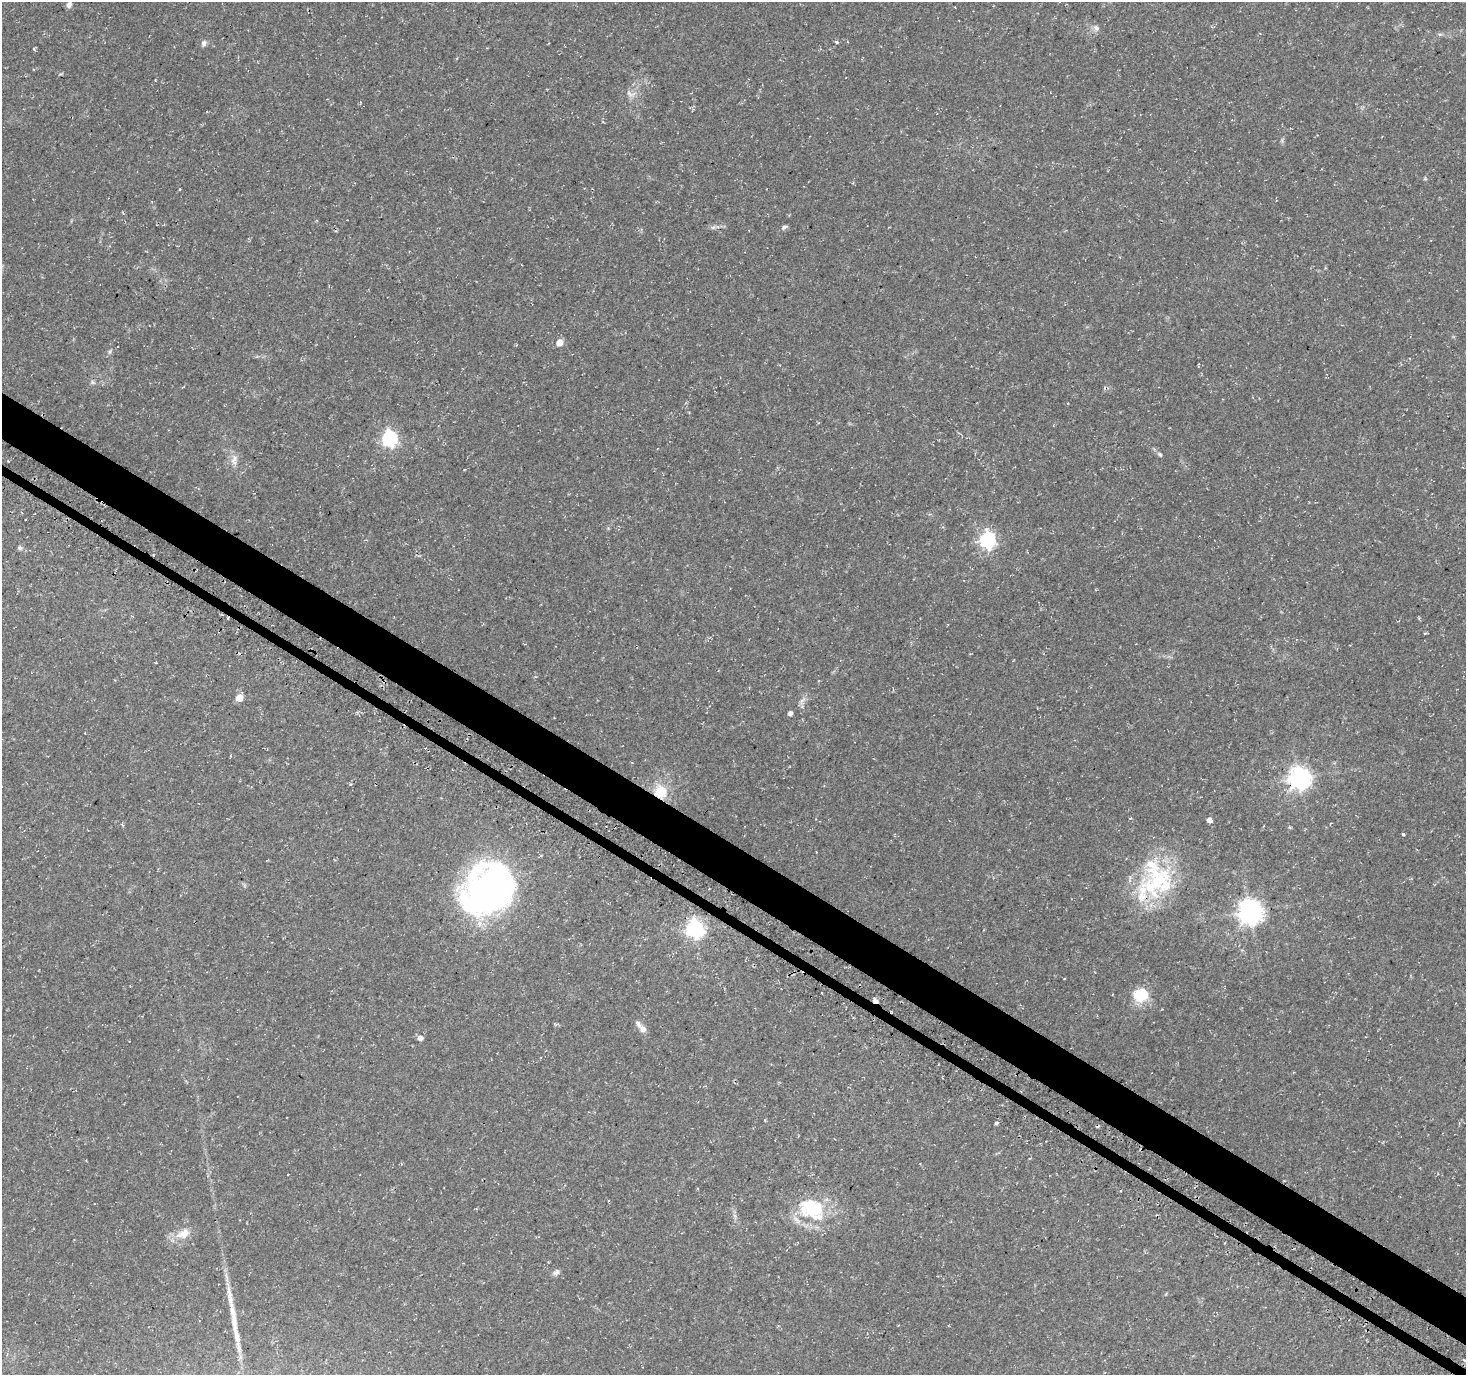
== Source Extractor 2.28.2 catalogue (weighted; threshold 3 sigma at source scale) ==
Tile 6 of 4 x 4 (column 2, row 2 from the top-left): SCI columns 1551-3014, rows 2999-4371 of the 5992 x 6054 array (HDU 1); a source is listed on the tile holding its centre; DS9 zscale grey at full resolution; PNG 1468 x 1377 px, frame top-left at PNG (2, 2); no overlay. Shown black and unused: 4% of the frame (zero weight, under 3 of 4 exposures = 5% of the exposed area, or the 3 px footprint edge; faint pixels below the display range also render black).
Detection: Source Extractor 2.28.2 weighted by HDU 2 'WHT'; one run over the whole footprint, this tile lists its part. Background 0.0482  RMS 0.004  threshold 0.0178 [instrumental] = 3 sigma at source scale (4.5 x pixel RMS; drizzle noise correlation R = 1.50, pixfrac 1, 0.0396/0.0396 arcsec/px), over >= 5 px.
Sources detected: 50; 1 inside a brighter object's white glare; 5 cosmic-ray / hot-pixel residue — not listed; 6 inside a brighter listed object's ellipse — not listed separately; the other 38 listed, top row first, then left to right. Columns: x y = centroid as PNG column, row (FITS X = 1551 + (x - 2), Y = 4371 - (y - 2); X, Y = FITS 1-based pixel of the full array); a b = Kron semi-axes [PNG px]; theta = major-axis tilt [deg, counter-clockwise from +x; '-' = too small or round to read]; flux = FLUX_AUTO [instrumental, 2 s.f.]
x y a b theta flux
69 5 7 6 - 1.4
1096 28 10 7 -46 1.5
837 42 4 3 - 1.1
204 43 8 7 - 1.2
34 49 5 3 - 0.43
630 94 15 6 -25 2
713 227 7 4 1 0.86
784 227 9 5 22 0.96
559 342 6 5 - 5.1
110 352 8 3 71 0.64
92 382 6 5 - 0.73
390 438 7 6 - 99
1160 454 8 5 -45 0.78
234 459 16 9 80 2.8
988 540 7 6 - 110
20 548 7 6 - 0.89
1425 633 5 3 - 0.38
239 698 5 5 - 7.2
802 700 11 4 39 1.3
790 713 5 4 - 1.3
1299 778 8 7 - 270
660 792 19 17 -69 9.2
1130 818 4 3 - 0.5
1209 820 5 5 - 2
1403 834 3 3 - 1.8
1157 881 50 28 45 36
489 889 52 46 28 140
1250 912 8 8 - 350
695 928 7 7 - 140
1140 995 14 13 - 14
643 1029 11 8 -54 2
420 1038 6 6 - 1.8
996 1123 3 3 - 7.9
288 1175 3 2 - 0.63
812 1209 35 25 -31 26
183 1234 22 12 25 5.5
556 1272 10 6 36 1.3
234 1318 51 8 -82 9.2
Overlapping masked pixels (flux is a lower limit): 1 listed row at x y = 660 792